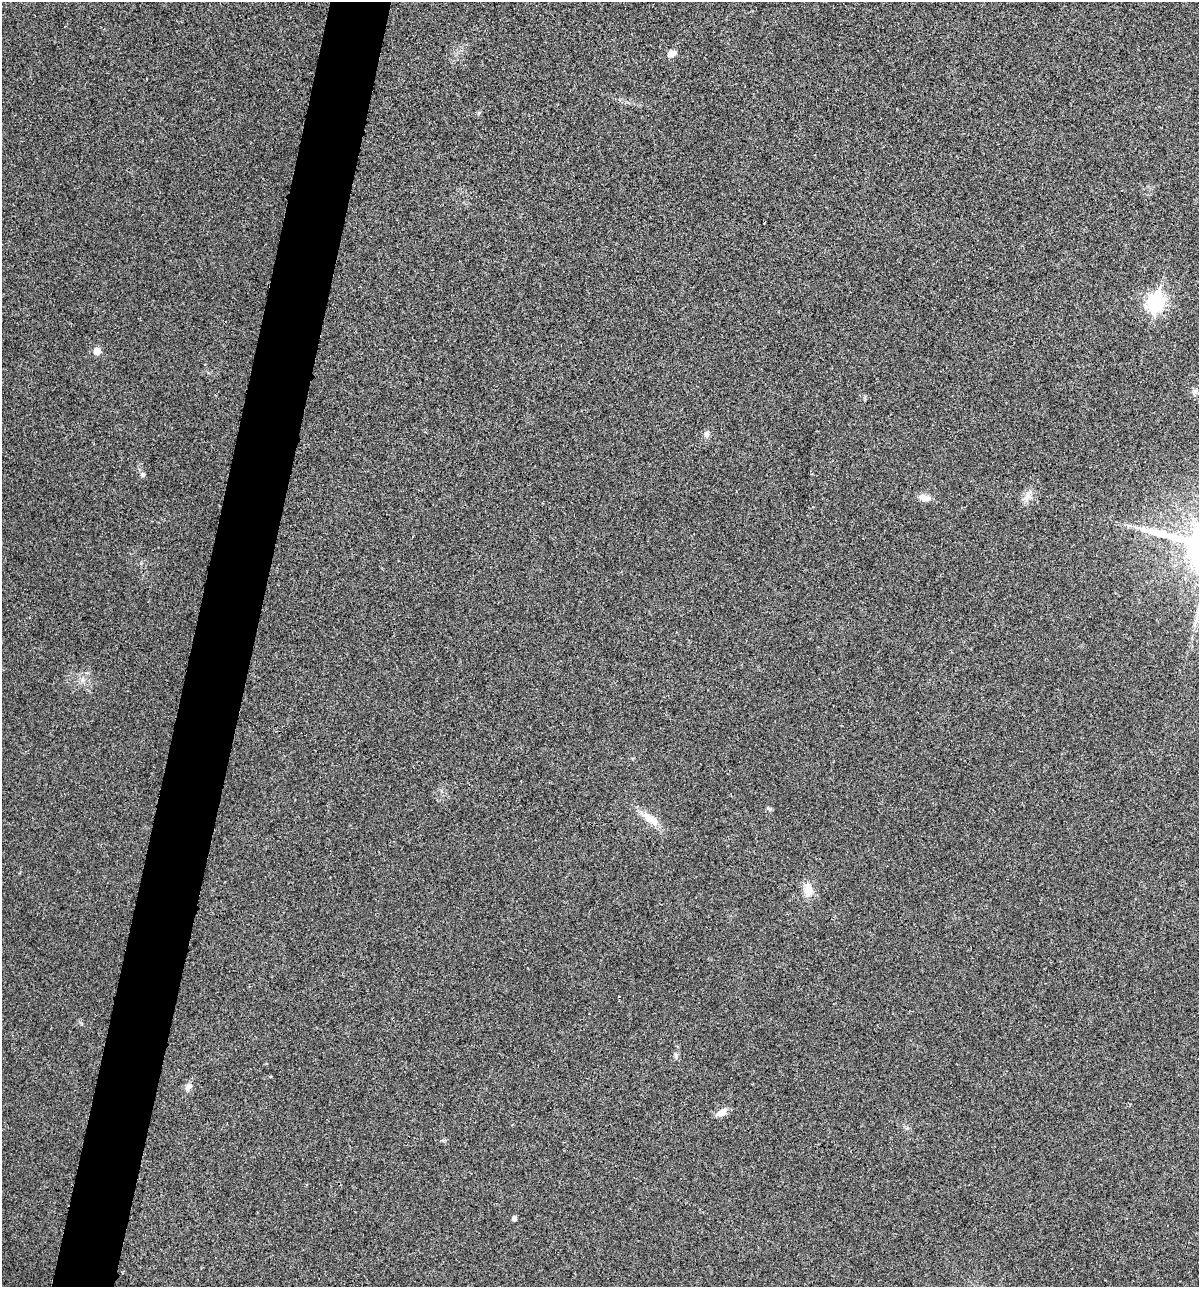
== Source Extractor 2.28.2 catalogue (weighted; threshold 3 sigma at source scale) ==
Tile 7 of 4 x 4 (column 3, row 2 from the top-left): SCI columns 2524-3720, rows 2579-3863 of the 5170 x 5154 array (HDU 1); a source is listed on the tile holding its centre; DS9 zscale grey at full resolution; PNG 1201 x 1289 px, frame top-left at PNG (2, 2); no overlay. Shown black and unused: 5% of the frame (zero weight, under 3 of 4 exposures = <1% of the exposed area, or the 3 px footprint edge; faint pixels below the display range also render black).
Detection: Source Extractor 2.28.2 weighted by HDU 2 'WHT'; one run over the whole footprint, this tile lists its part. Background 0.0252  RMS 0.0059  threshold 0.0267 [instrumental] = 3 sigma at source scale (4.5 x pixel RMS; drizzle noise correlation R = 1.50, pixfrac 1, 0.05/0.05 arcsec/px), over >= 5 px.
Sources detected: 16; all 16 listed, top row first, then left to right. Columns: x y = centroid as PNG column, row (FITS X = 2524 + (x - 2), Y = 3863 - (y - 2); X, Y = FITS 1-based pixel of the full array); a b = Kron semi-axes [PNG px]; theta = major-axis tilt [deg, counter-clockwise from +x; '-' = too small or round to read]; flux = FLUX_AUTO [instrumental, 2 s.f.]
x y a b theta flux
672 54 11 8 23 3
1155 302 9 7 75 170
97 351 5 5 - 9.5
1195 392 8 6 56 1.8
707 434 8 7 - 2.2
143 475 6 6 - 1.3
1028 495 13 7 -52 3.4
925 498 15 8 -17 4.1
82 680 6 6 - 1.6
769 809 8 4 -9 0.93
651 820 29 10 -35 8.9
808 890 17 10 -76 8.3
676 1056 11 4 -75 1.2
188 1087 13 7 47 2.9
722 1112 12 8 30 5.3
514 1218 4 4 - 2.4